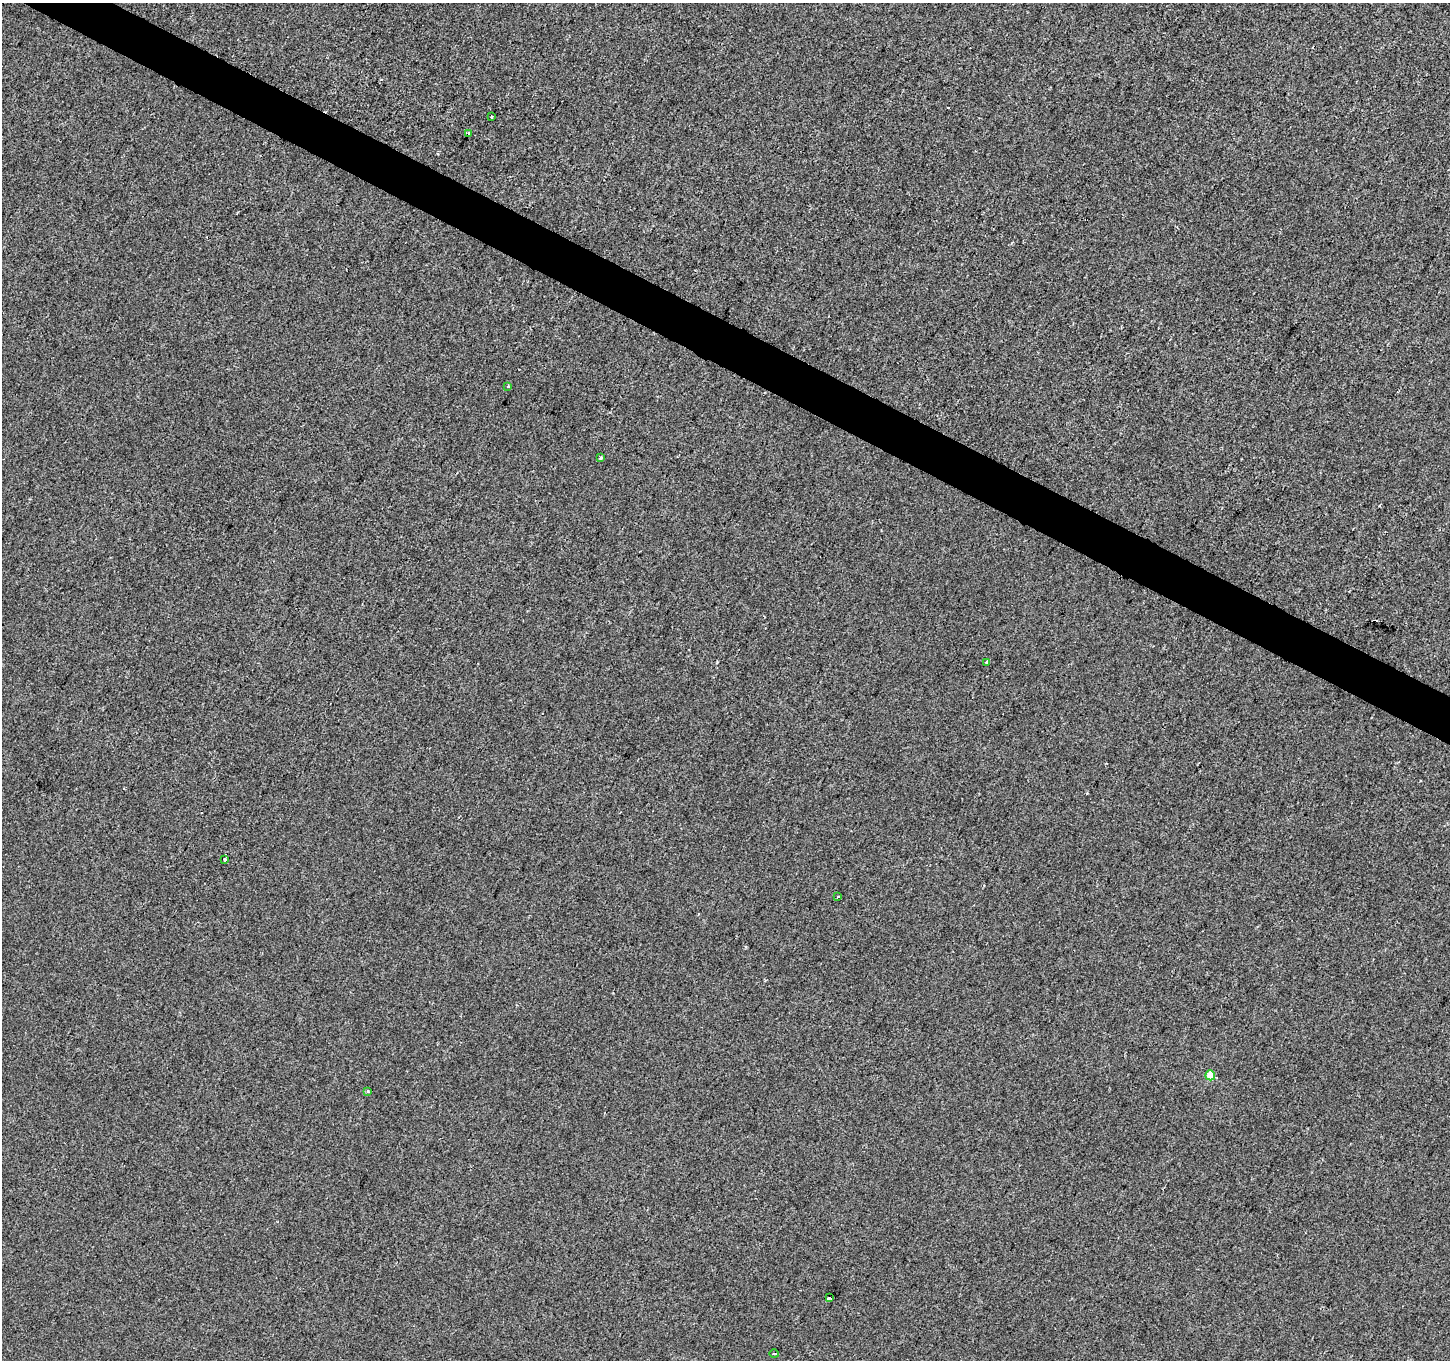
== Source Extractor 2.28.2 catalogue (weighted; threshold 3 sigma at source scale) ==
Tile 11 of 4 x 4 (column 3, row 3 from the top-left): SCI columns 2899-4346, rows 1555-2912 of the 5801 x 5890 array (HDU 1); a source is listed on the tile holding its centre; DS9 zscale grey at full resolution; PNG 1452 x 1362 px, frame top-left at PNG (2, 3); each listed source drawn as its Kron ellipse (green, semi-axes under 4 px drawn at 4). Shown black and unused: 3% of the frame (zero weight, under 2 of 3 exposures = <1% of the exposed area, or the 3 px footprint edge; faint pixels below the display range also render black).
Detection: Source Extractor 2.28.2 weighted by HDU 2 'WHT'; one run over the whole footprint, this tile lists its part. Background 5.86e-04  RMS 0.0042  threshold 0.0187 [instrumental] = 3 sigma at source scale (4.5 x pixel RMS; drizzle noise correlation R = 1.50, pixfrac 1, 0.0396/0.0396 arcsec/px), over >= 5 px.
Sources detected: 14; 3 cosmic-ray / hot-pixel residue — neither listed nor drawn; the other 11 listed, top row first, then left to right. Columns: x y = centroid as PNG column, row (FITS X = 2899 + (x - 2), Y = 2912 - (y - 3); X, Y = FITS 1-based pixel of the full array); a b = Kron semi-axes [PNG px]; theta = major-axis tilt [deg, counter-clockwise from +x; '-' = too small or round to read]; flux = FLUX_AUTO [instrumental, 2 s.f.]
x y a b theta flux
492 117 3 3 - 1.6
469 133 3 3 - 0.95
508 386 3 3 - 0.52
600 458 3 3 - 1.4
986 662 4 2 - 0.38
225 860 4 3 - 1.9
837 897 3 2 - 0.64
1210 1075 5 5 - 9
368 1091 4 3 - 0.63
830 1298 4 3 - 2.5
774 1354 4 3 - 1.6